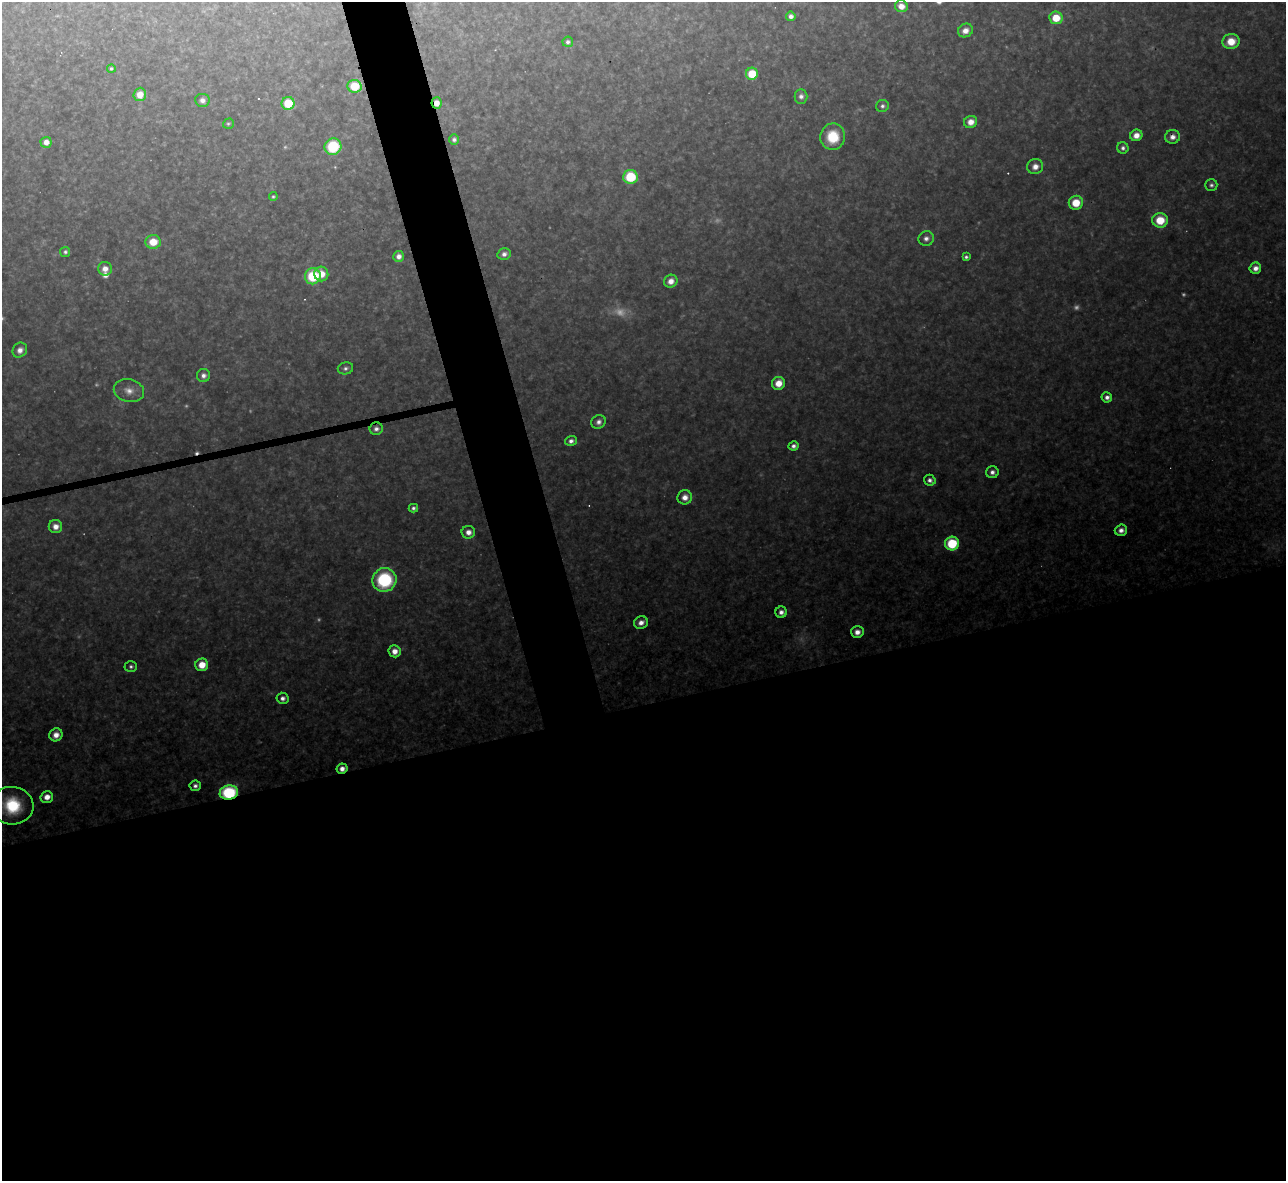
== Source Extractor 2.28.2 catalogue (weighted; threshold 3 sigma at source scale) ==
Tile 15 of 4 x 4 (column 3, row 4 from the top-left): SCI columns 2567-3850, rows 142-1320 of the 5133 x 5116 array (HDU 1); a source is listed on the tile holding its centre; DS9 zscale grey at full resolution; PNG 1288 x 1183 px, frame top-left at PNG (2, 2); each listed source drawn as its Kron ellipse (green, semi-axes under 4 px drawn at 4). Shown black and unused: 44% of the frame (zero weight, under 3 of 4 exposures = <1% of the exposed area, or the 3 px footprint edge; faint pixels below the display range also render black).
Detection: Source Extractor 2.28.2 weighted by HDU 2 'WHT'; one run over the whole footprint, this tile lists its part. Background 0.318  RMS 0.019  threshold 0.0847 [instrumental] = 3 sigma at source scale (4.5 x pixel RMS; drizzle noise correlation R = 1.50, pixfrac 1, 0.05/0.05 arcsec/px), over >= 5 px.
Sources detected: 86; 9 too faint to see at this stretch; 3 cosmic-ray / hot-pixel residue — neither listed nor drawn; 1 inside a brighter listed object's ellipse — not listed separately; the other 73 listed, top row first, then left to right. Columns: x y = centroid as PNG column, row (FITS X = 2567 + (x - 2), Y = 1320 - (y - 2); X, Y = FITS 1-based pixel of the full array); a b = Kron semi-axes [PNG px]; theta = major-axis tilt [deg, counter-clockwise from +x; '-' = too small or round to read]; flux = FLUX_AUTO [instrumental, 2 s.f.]
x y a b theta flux
901 6 6 6 - 20
791 16 5 4 - 8.7
1056 18 7 6 - 45
965 31 8 6 27 16
1231 41 8 7 - 36
568 42 5 5 - 6.9
111 68 4 4 - 3.6
752 74 6 6 - 64
355 86 7 6 - 59
140 94 6 6 - 24
801 96 7 6 - 9.1
202 100 7 6 - 11
288 103 6 6 - 65
437 103 6 5 - 18
882 106 6 6 - 6
971 122 7 6 - 20
228 124 5 5 - 3.3
1136 135 6 5 - 19
833 137 13 12 - 64
1173 137 7 7 - 13
454 139 5 5 - 6.1
46 142 5 5 - 16
333 147 8 8 - 100
1123 148 6 5 - 6.6
1035 167 8 7 - 16
630 177 7 7 - 98
1211 185 6 5 - 5.8
273 197 4 4 - 3.6
1076 203 7 7 - 45
1160 220 8 7 - 60
926 238 8 7 - 10
153 242 7 7 - 40
65 252 5 5 - 4.7
504 254 7 5 14 9
399 256 5 5 - 12
966 257 4 4 - 4.6
1255 268 6 5 - 16
105 269 7 7 - 15
321 274 7 7 - 30
313 276 8 8 - 100
671 281 7 6 - 18
20 350 8 7 - 13
345 368 8 6 14 6.6
203 376 6 6 - 9.6
778 383 6 6 - 29
129 391 15 11 -12 22
1107 397 5 5 - 10
599 422 7 6 - 11
376 429 6 6 - 8.6
571 441 6 5 - 10
793 446 5 4 - 7.6
992 472 6 6 - 9.5
930 480 6 5 - 8.1
685 497 7 7 - 18
413 508 4 4 - 5.8
55 527 7 6 - 18
1121 530 6 5 - 12
468 532 7 6 - 14
952 544 7 7 - 100
384 580 12 11 - 170
781 612 5 5 - 11
641 623 7 6 - 14
857 632 6 6 - 16
395 651 6 6 - 19
202 665 6 6 - 35
131 666 6 5 - 5.5
283 698 6 5 - 9.2
56 735 7 6 - 19
342 769 5 5 - 14
195 786 5 5 - 7.4
229 792 9 7 11 170
47 797 6 5 - 20
12 806 22 18 -6 120
Overlapping masked pixels (flux is a lower limit): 5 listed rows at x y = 437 103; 1173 137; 376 429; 342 769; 229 792
Isophote crosses this tile's border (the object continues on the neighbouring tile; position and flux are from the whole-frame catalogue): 1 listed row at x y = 12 806